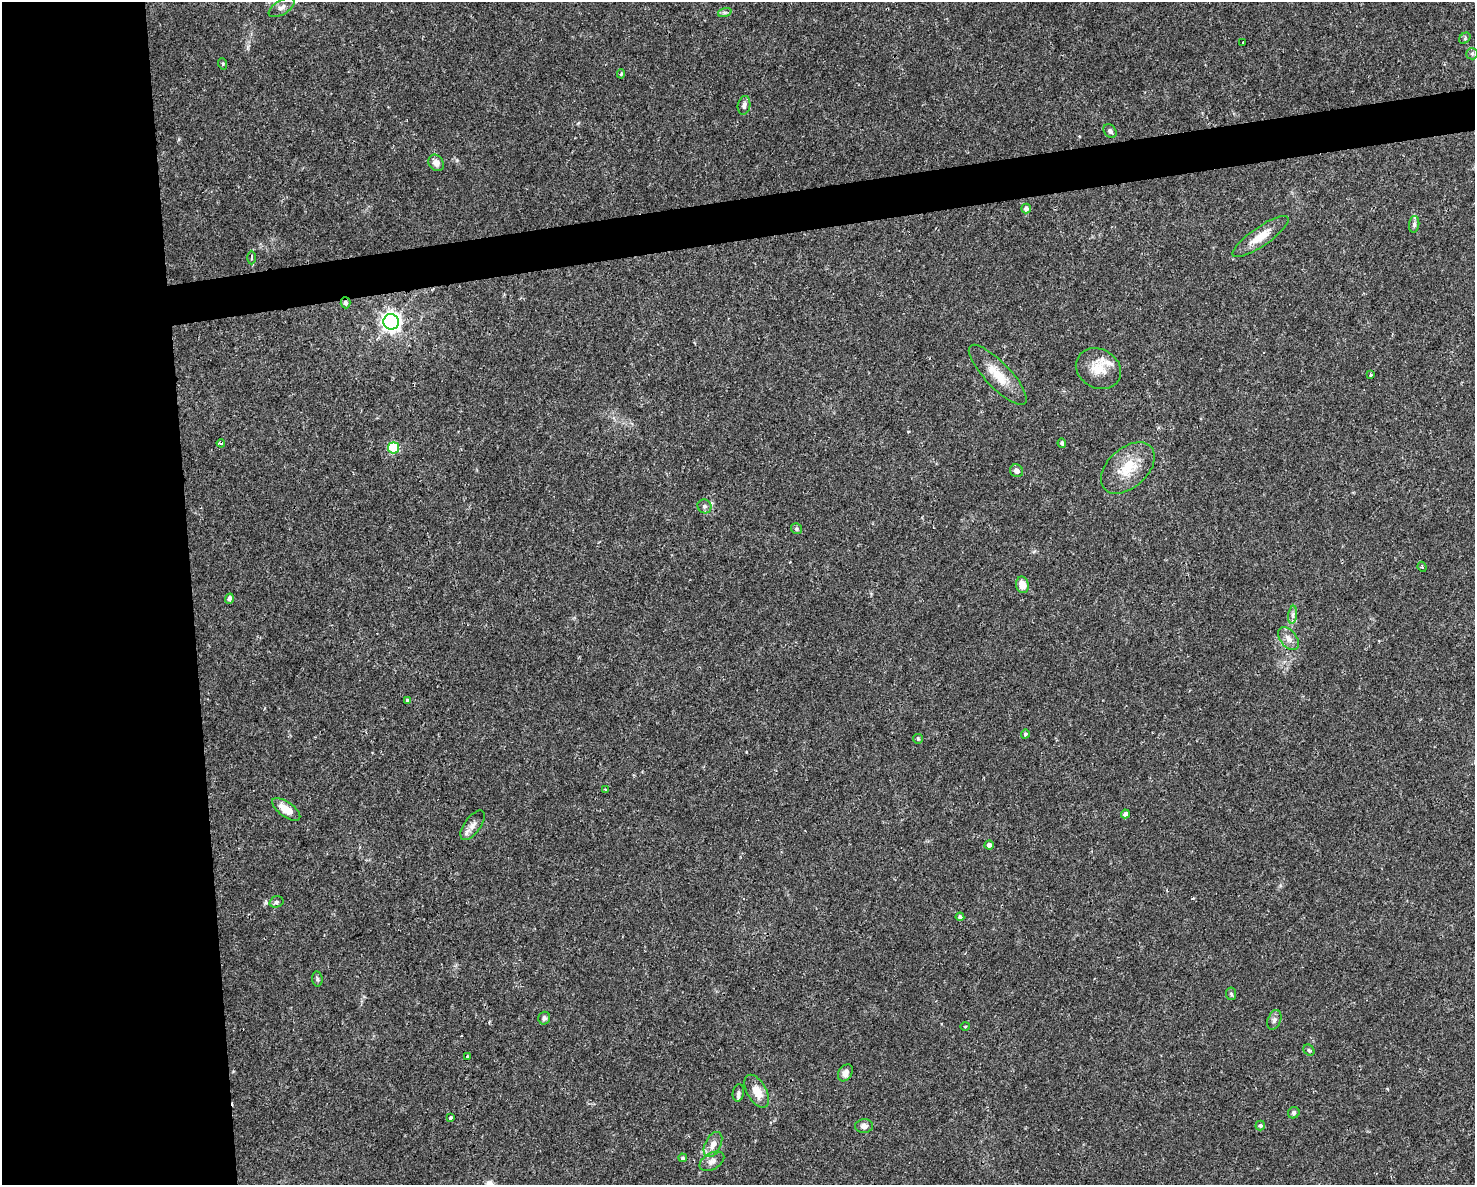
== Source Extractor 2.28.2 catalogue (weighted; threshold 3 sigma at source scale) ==
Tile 7 of 3 x 4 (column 1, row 3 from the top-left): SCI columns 62-1534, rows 1185-2367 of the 4496 x 4734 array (HDU 1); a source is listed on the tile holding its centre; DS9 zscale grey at full resolution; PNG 1477 x 1187 px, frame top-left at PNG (2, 2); each listed source drawn as its Kron ellipse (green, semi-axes under 4 px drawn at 4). Shown black and unused: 16% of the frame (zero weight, under 2 of 3 exposures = <1% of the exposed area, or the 3 px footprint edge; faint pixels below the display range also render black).
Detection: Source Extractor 2.28.2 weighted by HDU 2 'WHT'; one run over the whole footprint, this tile lists its part. Background 0.0143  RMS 0.0026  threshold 0.0117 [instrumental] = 3 sigma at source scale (4.5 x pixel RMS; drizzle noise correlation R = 1.50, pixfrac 1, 0.0396/0.0396 arcsec/px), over >= 5 px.
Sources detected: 60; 2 inside a brighter listed object's ellipse — not listed separately; the other 58 listed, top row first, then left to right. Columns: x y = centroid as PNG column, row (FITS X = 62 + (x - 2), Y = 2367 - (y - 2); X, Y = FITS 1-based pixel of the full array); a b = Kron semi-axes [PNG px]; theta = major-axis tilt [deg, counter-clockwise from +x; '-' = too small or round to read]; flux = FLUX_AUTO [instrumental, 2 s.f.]
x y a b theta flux
282 7 14 7 31 1.4
725 12 7 4 18 0.53
1465 38 6 5 - 0.46
1243 43 3 3 - 0.67
1472 54 6 5 - 0.52
223 64 6 3 -72 0.27
621 74 5 4 - 0.37
744 105 9 6 80 1
1110 131 8 5 -51 0.7
436 163 9 7 -55 1.5
1026 209 5 4 - 0.94
1414 224 8 5 84 0.64
1260 237 33 9 35 4.7
252 258 7 3 -89 0.42
346 303 5 5 - 0.75
391 322 8 7 - 120
1098 369 23 19 -29 5.5
998 375 40 12 -46 6.2
1370 375 4 3 - 0.93
221 443 4 3 - 0.54
1062 443 4 4 - 0.61
394 448 5 5 - 14
1128 468 31 20 42 8.1
1017 471 7 6 - 1.1
704 506 7 6 - 0.76
797 529 5 5 - 0.51
1422 567 5 3 - 0.33
1022 585 8 6 -78 2.9
229 599 5 4 - 0.93
1293 615 9 4 82 0.68
1288 639 13 8 -52 1.8
407 700 3 3 - 1.2
1025 734 4 4 - 0.44
918 739 5 4 - 0.33
605 790 3 3 - 0.51
286 809 16 7 -35 3.8
1125 814 4 4 - 1
473 825 17 8 54 1.8
989 845 4 4 - 1
276 902 7 5 16 0.59
960 917 4 4 - 0.83
317 979 7 5 -83 0.47
1231 994 6 5 - 0.45
544 1018 6 6 - 0.68
1274 1020 10 6 67 0.84
965 1026 5 3 - 0.2
1309 1050 6 5 - 0.41
467 1057 4 3 - 0.33
845 1073 9 6 56 1.6
757 1091 18 9 -60 3.8
738 1093 9 5 79 0.72
1294 1113 6 5 - 0.57
450 1118 4 3 - 0.47
1260 1125 5 5 - 0.59
864 1126 9 7 5 1.2
713 1144 13 8 63 1.9
683 1158 4 4 - 0.44
712 1161 13 8 30 1.4
Overlapping masked pixels (flux is a lower limit): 1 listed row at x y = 346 303